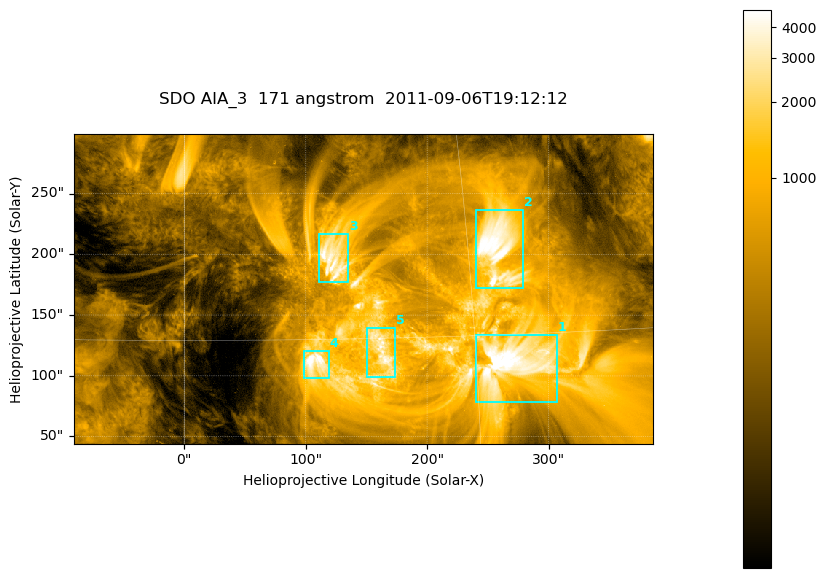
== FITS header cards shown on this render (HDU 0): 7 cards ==
TELESCOP= 'SDO     '           /
INSTRUME= 'AIA_3   '           /
WAVELNTH=                  171 /
WAVEUNIT= 'angstrom'           /
DATE-OBS= '2011-09-06T19:12:12.34' /
CTYPE1  = 'HPLN-TAN'           /
CTYPE2  = 'HPLT-TAN'           /

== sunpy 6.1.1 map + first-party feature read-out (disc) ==
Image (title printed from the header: SDO AIA_3  171 angstrom  2011-09-06T19:12:12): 795 x 425 px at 0.599 arcsec/px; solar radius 952 arcsec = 1589 px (partial field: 4.3% of the solar disc is inside the frame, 100% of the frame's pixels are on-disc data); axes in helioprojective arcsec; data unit not stated in the header (colour bar unlabelled)
Pointing: header CRPIX1/2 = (2050.96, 2049.84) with CRVAL1/2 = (0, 0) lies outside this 795 x 425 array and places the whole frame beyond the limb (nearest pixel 1.29 R_sun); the SolarSoft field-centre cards XCEN/YCEN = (147.3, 171.5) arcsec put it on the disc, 1707 arcsec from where CRPIX/CRVAL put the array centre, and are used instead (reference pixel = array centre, CRVAL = XCEN/YCEN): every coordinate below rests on XCEN/YCEN
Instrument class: DISC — disc imager (sunpy class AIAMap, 171 A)
Bright regions (active regions / flare kernels): reference = the on-disc median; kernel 7 px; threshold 5 sigma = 1800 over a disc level ~387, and >= 1.15x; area >= 337 px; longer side >= 5 px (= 3 arcsec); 5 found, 5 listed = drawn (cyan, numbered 1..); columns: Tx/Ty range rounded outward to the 2 arcsec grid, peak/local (2 s.f.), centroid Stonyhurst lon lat
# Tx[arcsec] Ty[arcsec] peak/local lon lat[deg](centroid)
1 240..308 78..134 18 +17 +14
2 240..280 172..238 13 +17 +19
3 110..136 176..218 11 +8 +19
4 98..120 98..120 13 +7 +14
5 150..174 98..140 10 +10 +14